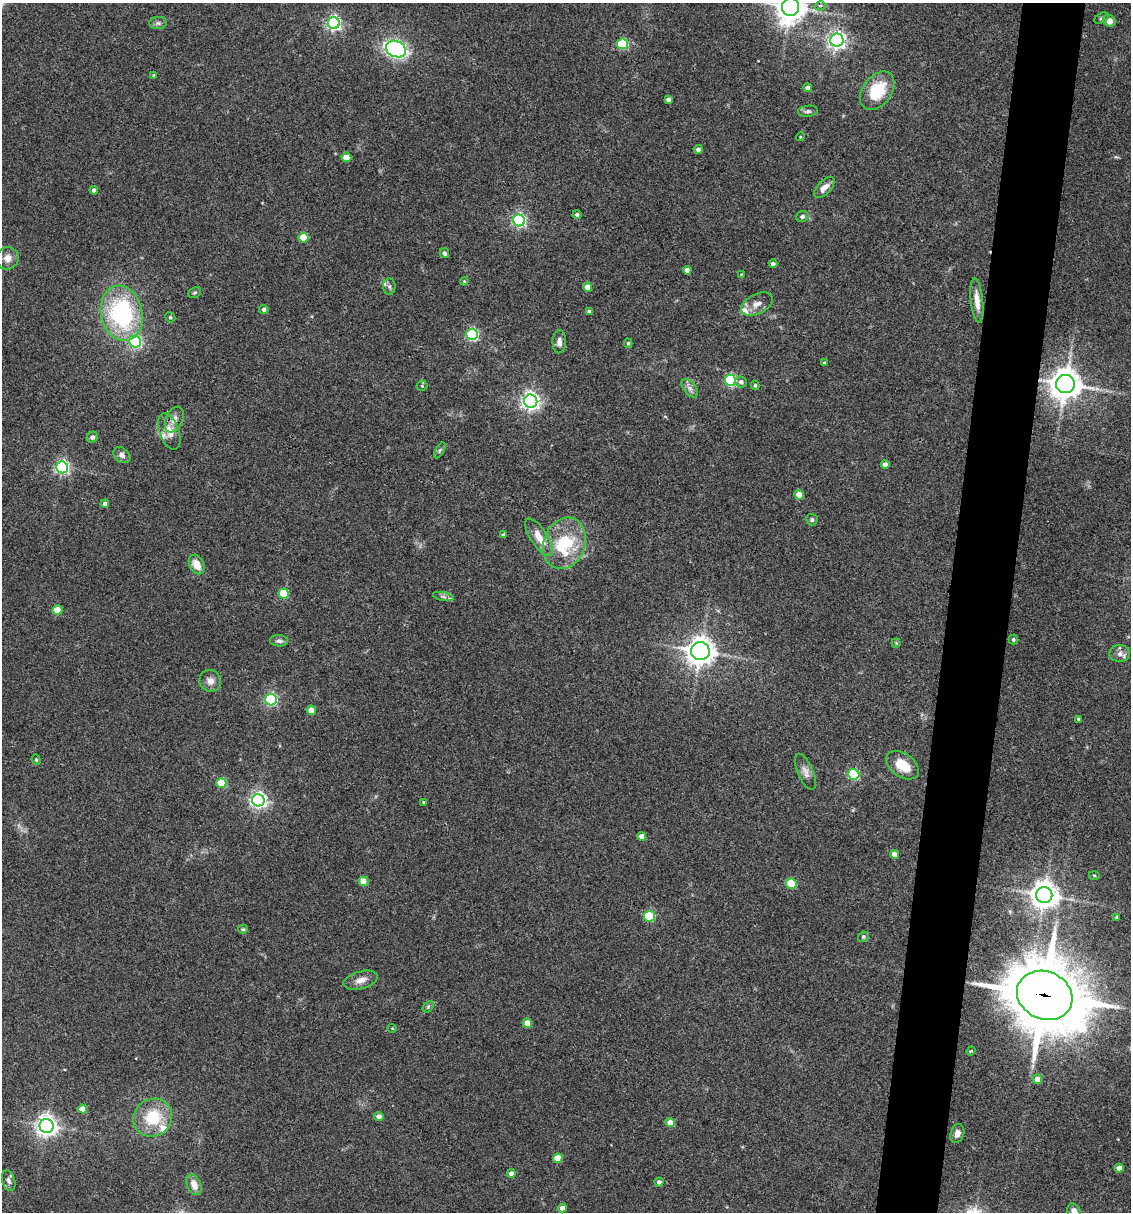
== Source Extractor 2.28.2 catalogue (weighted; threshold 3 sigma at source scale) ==
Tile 10 of 4 x 4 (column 2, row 3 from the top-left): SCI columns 1363-2491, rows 1213-2422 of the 4864 x 4846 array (HDU 1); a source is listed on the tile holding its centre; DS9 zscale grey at full resolution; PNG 1133 x 1214 px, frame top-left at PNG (2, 3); each listed source drawn as its Kron ellipse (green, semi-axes under 4 px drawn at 4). Shown black and unused: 6% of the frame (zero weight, under 3 of 4 exposures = <1% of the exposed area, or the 3 px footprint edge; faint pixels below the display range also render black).
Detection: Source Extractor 2.28.2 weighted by HDU 2 'WHT'; one run over the whole footprint, this tile lists its part. Background 0.127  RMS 0.0075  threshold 0.0338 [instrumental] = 3 sigma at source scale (4.5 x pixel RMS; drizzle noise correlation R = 1.50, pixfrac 1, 0.05/0.05 arcsec/px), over >= 5 px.
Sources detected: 119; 5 inside a brighter listed object's ellipse — not listed separately; the other 114 listed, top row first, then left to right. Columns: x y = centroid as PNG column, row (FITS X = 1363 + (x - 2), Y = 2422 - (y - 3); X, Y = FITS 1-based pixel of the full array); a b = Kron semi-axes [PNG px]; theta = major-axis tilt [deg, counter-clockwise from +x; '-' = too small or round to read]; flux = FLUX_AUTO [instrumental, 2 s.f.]
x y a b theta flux
820 6 5 4 - 1.6
791 7 9 8 - 930
1101 18 8 5 28 1.4
1109 21 6 6 - 5.8
158 23 9 6 -1 2.2
334 23 6 6 - 190
837 40 6 6 - 310
623 44 5 5 - 52
396 49 10 8 -24 140
154 76 4 3 - 1.6
808 88 4 4 - 2.4
877 91 21 14 53 31
668 100 4 4 - 2.7
808 111 10 5 6 2.1
800 137 4 3 - 0.69
698 149 4 4 - 2.7
346 157 5 4 - 14
824 187 13 7 46 5.9
94 190 4 4 - 2.7
577 215 4 4 - 1.8
802 216 6 5 - 1.8
519 220 6 6 - 150
303 237 5 5 - 20
444 253 5 4 - 2.2
7 258 11 11 - 6.3
773 264 4 4 - 1.8
687 270 4 4 - 3.5
741 274 3 2 - 0.49
464 281 4 4 - 0.92
389 287 8 6 -88 2.2
587 287 4 4 - 7.3
195 293 7 5 33 1.2
977 301 22 6 -84 8.1
757 304 17 10 27 5.9
264 309 4 4 - 2.1
589 312 4 4 - 2.3
122 313 28 20 -78 95
170 317 5 4 - 1.2
472 334 6 5 - 110
135 342 6 6 - 120
559 342 11 6 88 3.9
628 343 4 3 - 1.1
824 363 3 3 - 0.93
730 380 6 5 - 99
741 382 6 5 - 2.2
1065 384 9 9 - 1300
755 385 5 4 - 1.1
422 386 5 5 - 0.92
690 388 10 6 -52 3.2
531 401 6 6 - 340
174 420 13 8 66 5.3
169 431 19 9 -70 8.8
92 437 6 5 - 1.9
440 450 9 4 60 1.3
122 455 9 7 -40 3.7
885 465 4 4 - 4.6
62 467 6 6 - 170
799 495 5 4 - 12
105 504 4 4 - 3
812 520 6 5 - 1.6
504 535 4 3 - 1.2
539 537 22 8 -57 12
564 543 26 20 70 44
197 564 10 7 -63 9.5
284 594 5 5 - 27
443 597 10 4 -11 1.9
57 610 5 4 - 14
1013 639 5 5 - 1.5
279 641 9 5 -4 2.2
896 643 4 4 - 0.73
700 651 9 9 - 790
1120 654 10 8 1 3.8
210 681 11 10 - 5
271 700 6 5 - 110
311 710 5 4 - 8.4
1079 719 3 3 - 1.2
36 760 5 4 - 0.96
902 765 18 11 -35 16
805 772 19 7 -67 4.7
854 774 5 5 - 60
221 783 5 5 - 29
258 800 6 6 - 270
424 802 4 4 - 1
642 836 4 4 - 5.2
894 854 4 4 - 5.6
1094 875 5 3 - 0.78
364 881 5 4 - 13
791 884 5 5 - 29
1044 895 8 8 - 920
649 916 5 5 - 48
1117 917 4 3 - 1.7
243 929 5 4 - 0.94
863 937 5 5 - 1.3
361 980 18 8 15 6.1
1045 995 28 24 -25 5600
428 1007 6 4 46 1.2
527 1023 4 4 - 11
392 1028 4 3 - 0.64
971 1051 4 3 - 0.68
1037 1079 5 4 - 6.5
82 1109 4 4 - 10
379 1117 4 4 - 4.8
153 1118 20 18 37 30
670 1122 5 4 - 8.4
47 1126 7 7 - 510
957 1134 9 7 73 4
558 1158 5 4 - 13
1119 1168 4 4 - 6.2
511 1174 4 4 - 4.1
9 1181 11 6 -72 2.8
659 1182 4 4 - 2.3
194 1185 11 7 -69 6.5
562 1208 4 4 - 5.5
1074 1211 9 6 -61 5
Overlapping masked pixels (flux is a lower limit): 3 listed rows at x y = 837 40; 1065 384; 1045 995
Isophote crosses this tile's border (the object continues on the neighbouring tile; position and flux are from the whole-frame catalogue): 2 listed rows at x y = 791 7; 1074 1211